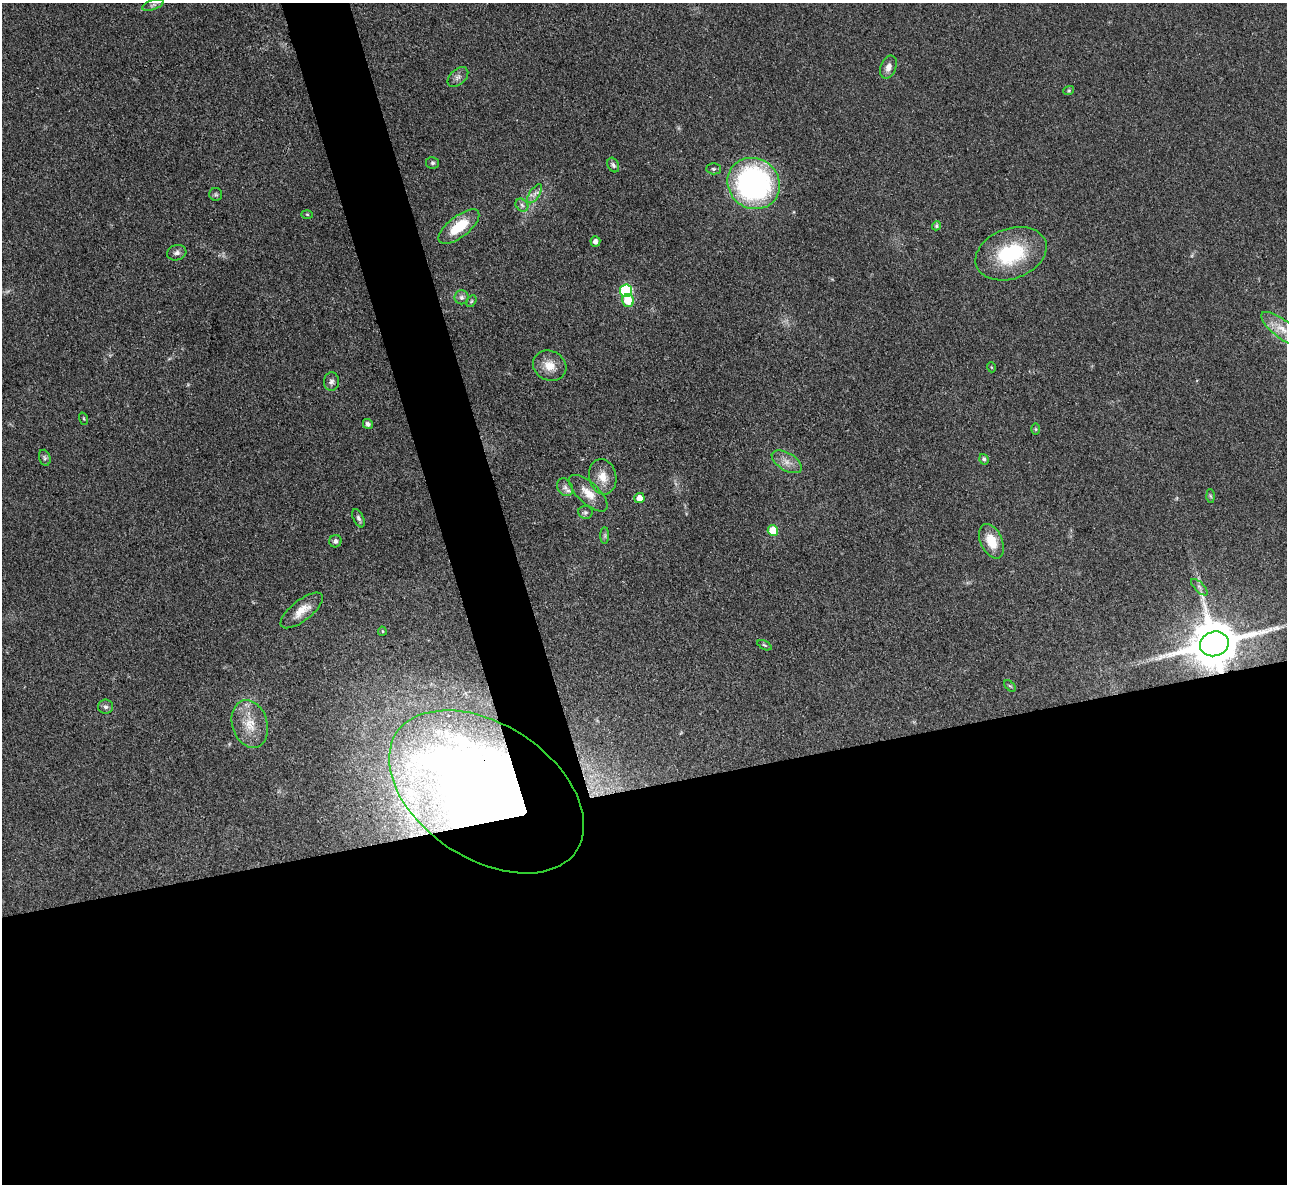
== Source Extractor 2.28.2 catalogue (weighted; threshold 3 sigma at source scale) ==
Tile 15 of 4 x 4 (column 3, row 4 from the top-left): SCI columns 2582-3866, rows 269-1450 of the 5162 x 5140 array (HDU 1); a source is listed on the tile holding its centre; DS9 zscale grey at full resolution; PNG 1289 x 1186 px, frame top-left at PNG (2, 3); each listed source drawn as its Kron ellipse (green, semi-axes under 4 px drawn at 4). Shown black and unused: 37% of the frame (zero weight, under 3 of 4 exposures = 2% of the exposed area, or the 3 px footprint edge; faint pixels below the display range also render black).
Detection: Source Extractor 2.28.2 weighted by HDU 2 'WHT'; one run over the whole footprint, this tile lists its part. Background 0.0792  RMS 0.0058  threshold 0.0262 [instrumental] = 3 sigma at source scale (4.5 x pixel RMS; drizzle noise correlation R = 1.50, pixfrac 1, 0.05/0.05 arcsec/px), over >= 5 px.
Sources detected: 52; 1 inside a brighter listed object's ellipse — not listed separately; the other 51 listed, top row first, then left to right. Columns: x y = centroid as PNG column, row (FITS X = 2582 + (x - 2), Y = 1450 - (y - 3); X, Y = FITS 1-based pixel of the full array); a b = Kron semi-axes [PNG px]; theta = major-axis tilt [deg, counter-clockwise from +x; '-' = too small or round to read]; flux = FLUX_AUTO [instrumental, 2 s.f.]
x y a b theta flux
153 5 11 5 18 1.6
888 67 12 7 68 3.7
458 77 12 7 41 2.6
1069 90 5 3 - 0.58
432 163 6 5 - 1.2
613 165 8 5 -62 1.4
714 169 7 5 -1 1.2
754 183 27 25 -36 150
216 194 6 6 - 1.1
535 194 11 5 56 2.5
522 205 7 5 -46 1.6
307 214 6 4 -2 0.65
936 226 5 4 - 0.96
459 227 24 10 38 19
595 241 5 5 - 2.9
177 253 10 7 16 2.3
1011 254 37 25 20 42
626 291 6 6 - 56
462 297 7 7 - 2
628 300 6 6 - 14
471 301 6 4 59 0.82
1282 329 25 9 -37 9.9
550 366 17 14 -27 8.2
991 367 5 3 - 0.49
331 381 9 7 86 2.1
84 419 6 3 -71 0.57
368 424 5 4 - 1.8
1036 429 6 4 -89 0.73
45 458 8 5 -74 1.3
984 459 5 4 - 1.4
787 462 17 9 -31 5.1
603 477 18 13 -76 8.2
565 487 9 7 -55 2.5
588 493 24 10 -43 7.9
1210 496 6 4 -87 0.95
639 498 5 5 - 5.4
585 512 7 6 - 1.5
358 518 10 5 -65 1.7
773 531 5 5 - 15
605 536 8 4 -90 1.1
335 541 6 6 - 1.8
991 541 18 11 -65 12
1199 587 10 4 -45 1.8
302 610 25 10 38 8.3
382 631 4 4 - 0.7
1214 644 14 12 14 3300
764 645 8 4 -27 0.95
1010 686 7 4 -43 0.78
106 707 7 7 - 1.9
250 724 24 17 -72 13
486 792 108 67 -33 930
Overlapping masked pixels (flux is a lower limit): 2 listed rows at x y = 1214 644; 486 792
Isophote crosses this tile's border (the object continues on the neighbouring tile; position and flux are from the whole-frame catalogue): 1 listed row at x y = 1282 329